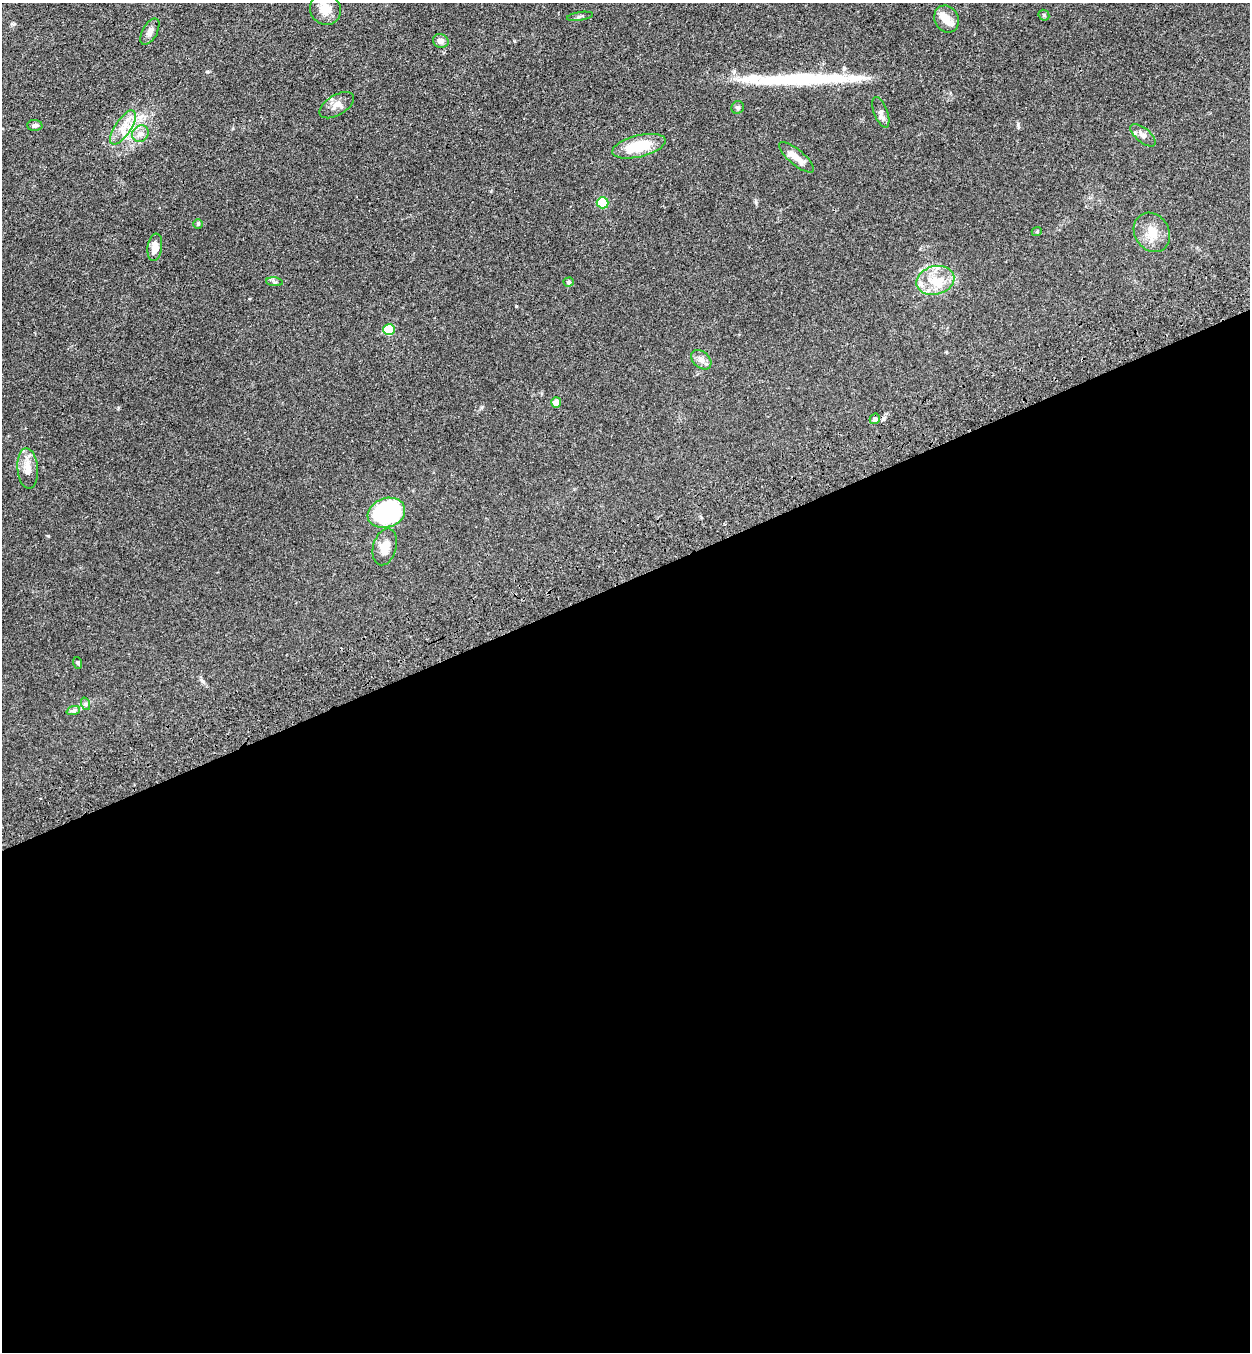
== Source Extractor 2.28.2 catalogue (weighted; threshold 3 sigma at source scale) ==
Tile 15 of 4 x 4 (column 3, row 4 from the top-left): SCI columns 2699-3946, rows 115-1464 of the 5522 x 5630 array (HDU 1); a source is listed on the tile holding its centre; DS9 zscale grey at full resolution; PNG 1252 x 1354 px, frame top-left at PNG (2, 3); each listed source drawn as its Kron ellipse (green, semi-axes under 4 px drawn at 4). Shown black and unused: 57% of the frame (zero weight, under 3 of 4 exposures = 6% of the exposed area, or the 3 px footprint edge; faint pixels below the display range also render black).
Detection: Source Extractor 2.28.2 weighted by HDU 2 'WHT'; one run over the whole footprint, this tile lists its part. Background 0.0704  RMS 0.0041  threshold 0.0184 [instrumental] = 3 sigma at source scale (4.5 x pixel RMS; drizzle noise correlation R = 1.50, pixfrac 1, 0.05/0.05 arcsec/px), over >= 5 px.
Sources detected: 38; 1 long thin detection or spike segment (spike, bleed or trail) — neither listed nor drawn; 4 inside a brighter listed object's ellipse — not listed separately; the other 33 listed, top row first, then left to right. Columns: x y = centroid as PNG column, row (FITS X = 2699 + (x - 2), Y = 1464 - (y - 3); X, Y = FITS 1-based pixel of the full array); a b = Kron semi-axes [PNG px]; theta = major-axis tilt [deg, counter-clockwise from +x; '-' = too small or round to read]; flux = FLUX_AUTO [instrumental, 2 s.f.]
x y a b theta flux
325 9 16 15 - 6
1044 15 6 5 - 0.53
580 16 13 3 8 0.71
947 19 14 11 -61 3.7
150 32 14 7 61 2.1
441 41 8 6 -17 1.6
337 105 19 10 31 3.1
738 107 6 6 - 0.85
881 112 16 6 -69 2.3
35 125 7 5 -3 0.99
123 127 20 8 57 4.9
140 134 9 7 46 2
1143 135 15 7 -40 2.1
639 146 27 11 14 13
796 157 22 7 -40 4.4
603 203 6 5 - 16
198 224 5 5 - 0.45
1037 231 5 3 - 0.39
1152 232 20 17 -57 6.2
155 247 14 7 82 3
935 280 19 14 15 8.5
274 282 8 3 -5 0.68
569 282 5 4 - 0.57
389 329 6 5 - 15
701 360 11 8 -41 2.2
556 403 5 5 - 4.9
875 419 5 5 - 1.2
28 469 20 10 -85 4.3
386 513 19 14 18 69
385 547 19 11 74 5.2
78 663 6 3 -71 0.43
86 704 6 4 -71 0.67
73 711 7 4 18 0.74
Unlisted compact peaks at least as high as the median listed source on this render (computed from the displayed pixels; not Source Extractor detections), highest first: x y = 48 536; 516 306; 207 72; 1018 124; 482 407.